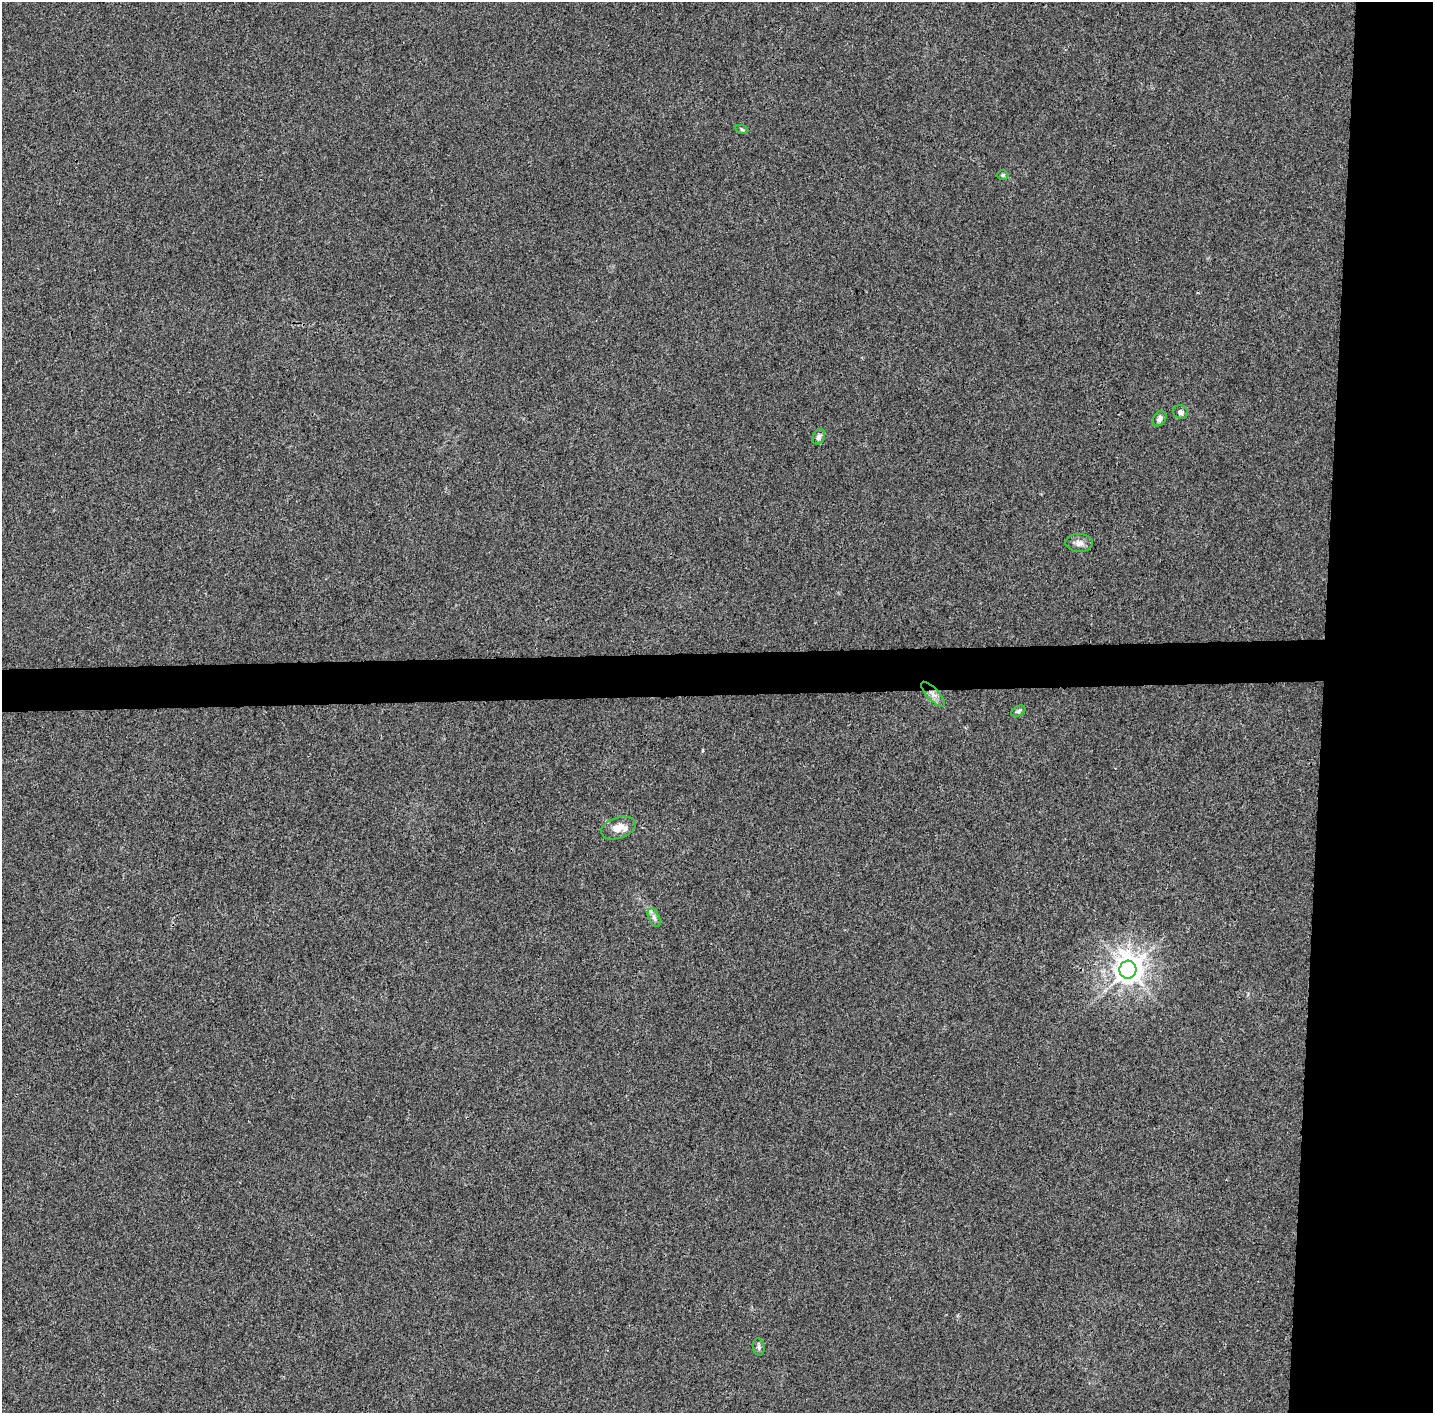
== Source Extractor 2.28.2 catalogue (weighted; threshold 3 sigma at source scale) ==
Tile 6 of 3 x 3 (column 3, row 2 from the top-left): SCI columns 2870-4300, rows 1570-2980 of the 4300 x 4550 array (HDU 1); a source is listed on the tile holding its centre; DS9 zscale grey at full resolution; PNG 1435 x 1415 px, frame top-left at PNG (2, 2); each listed source drawn as its Kron ellipse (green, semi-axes under 4 px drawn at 4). Shown black and unused: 11% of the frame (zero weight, under 3 of 4 exposures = <1% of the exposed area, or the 3 px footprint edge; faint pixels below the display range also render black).
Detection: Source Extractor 2.28.2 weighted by HDU 2 'WHT'; one run over the whole footprint, this tile lists its part. Background 0.00897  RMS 0.0037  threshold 0.0167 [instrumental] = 3 sigma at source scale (4.5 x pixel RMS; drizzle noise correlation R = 1.50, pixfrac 1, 0.0396/0.0396 arcsec/px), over >= 5 px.
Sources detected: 14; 2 inside a brighter listed object's ellipse — not listed separately; the other 12 listed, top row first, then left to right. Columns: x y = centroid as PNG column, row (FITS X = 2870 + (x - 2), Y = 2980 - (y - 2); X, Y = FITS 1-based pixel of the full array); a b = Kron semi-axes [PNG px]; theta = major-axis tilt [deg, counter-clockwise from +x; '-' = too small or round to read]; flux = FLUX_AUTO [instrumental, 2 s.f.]
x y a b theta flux
742 130 6 4 -19 0.5
1003 175 5 4 - 0.57
1181 412 7 6 - 1.2
1160 419 8 6 58 1.3
819 437 8 6 63 1.4
1079 543 13 9 -1 2.1
933 694 16 6 -47 2.3
1018 711 7 5 28 0.71
618 828 18 10 18 4.3
654 918 10 5 -66 1.2
1128 970 9 8 - 470
759 1347 9 6 -82 0.96
Overlapping masked pixels (flux is a lower limit): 1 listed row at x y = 933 694